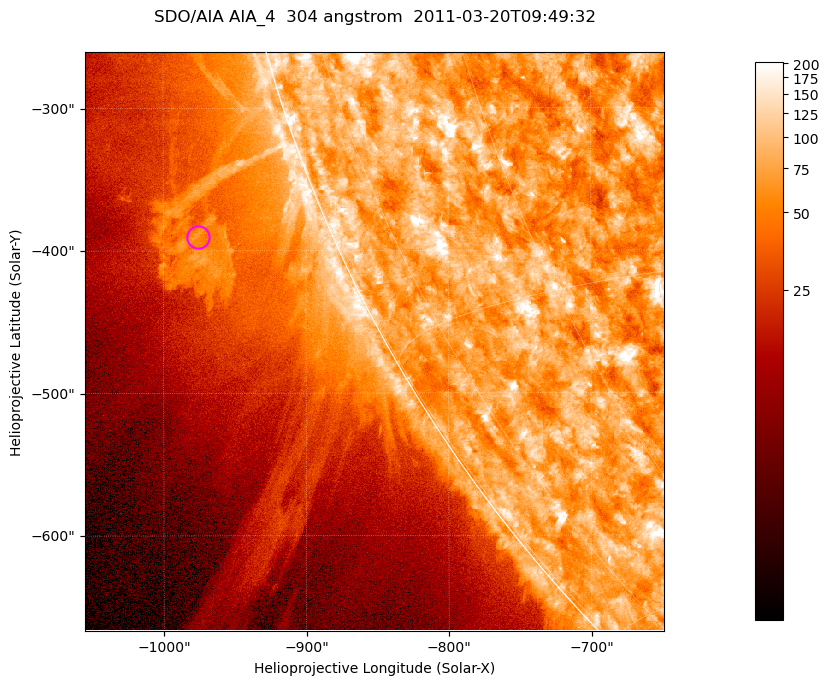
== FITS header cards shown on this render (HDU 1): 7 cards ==
TELESCOP= 'SDO/AIA '           / For AIA: SDO/AIA
INSTRUME= 'AIA_4   '           / For AIA: AIA_ATA1, AIA_ATA2, AIA_ATA3 or AIA_AT
WAVELNTH=                  304 / [angstrom] Wavelength
WAVEUNIT= 'angstrom'           / Wavelength unit: angstrom
DATE-OBS= '2011-03-20T09:49:32.127' / [ISO] Date when observation started; ISO 8
CTYPE1  = 'HPLN-TAN'           / CTYPE1; Typically HPLN
CTYPE2  = 'HPLT-TAN'           / CTYPE2; Typically HPLT

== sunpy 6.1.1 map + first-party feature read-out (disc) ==
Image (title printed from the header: SDO/AIA AIA_4  304 angstrom  2011-03-20T09:49:32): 677 x 677 px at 0.6 arcsec/px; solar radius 964 arcsec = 1605 px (partial field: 2.6% of the solar disc is inside the frame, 46% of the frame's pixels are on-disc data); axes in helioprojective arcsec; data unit not stated in the header (colour bar unlabelled)
Orientation: roll -0.132 deg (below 1 deg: not rotated)
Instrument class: DISC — disc imager (sunpy class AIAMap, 304 A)
Bright regions (active regions / flare kernels): reference = the on-disc median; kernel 5 px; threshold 5 sigma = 124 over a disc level ~73.8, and >= 1.15x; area >= 458 px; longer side >= 8 px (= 4.8 arcsec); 0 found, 0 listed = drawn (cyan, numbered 1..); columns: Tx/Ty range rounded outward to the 2 arcsec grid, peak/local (2 s.f.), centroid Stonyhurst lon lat
Off-limb structures (1.02-1.3 R_sun): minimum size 229 px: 4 found; the strongest spans PA ~110..115 deg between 1.03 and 1.13 R_sun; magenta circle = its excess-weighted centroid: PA ~110 deg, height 1.09 R_sun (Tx ~-976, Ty ~-390 arcsec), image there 2.9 x the reference